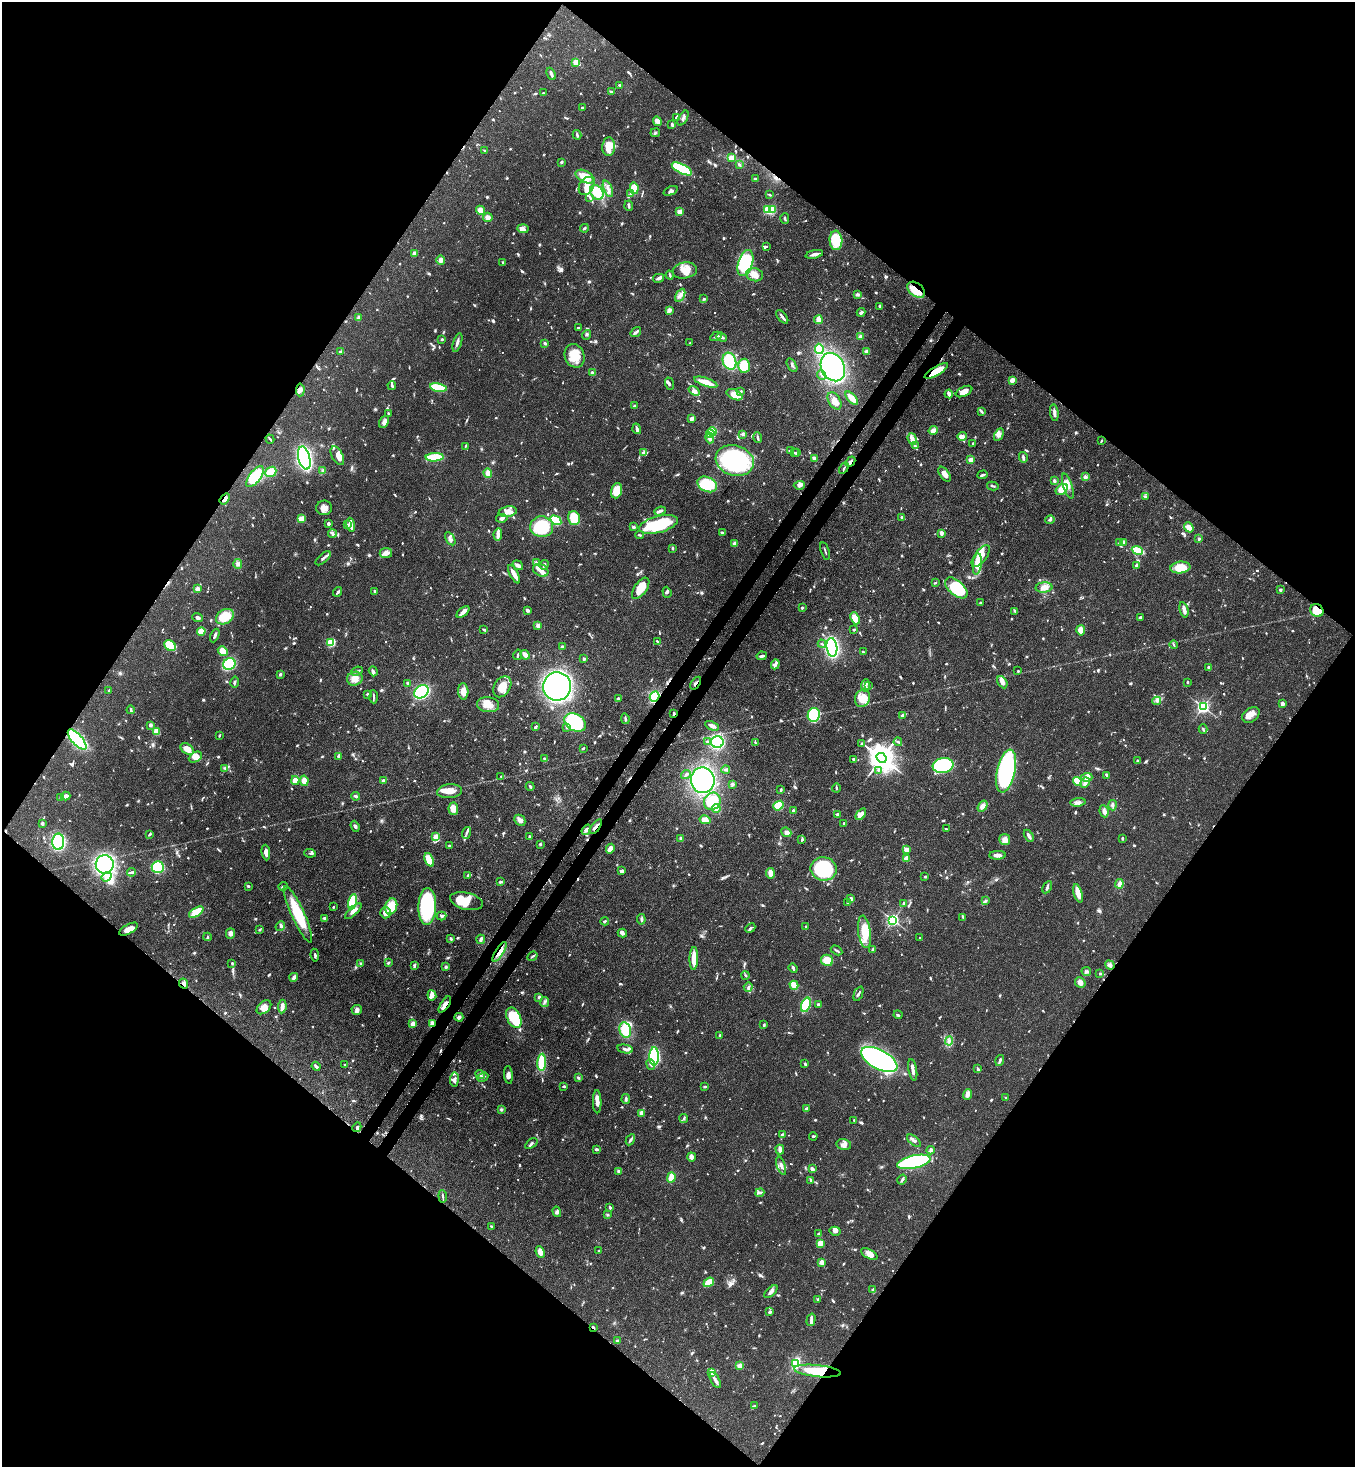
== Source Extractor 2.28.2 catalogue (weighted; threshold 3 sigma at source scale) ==
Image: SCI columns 364-5772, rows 60-5916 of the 5996 x 5974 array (HDU 1 of 3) = the unmasked area's bounding box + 8 px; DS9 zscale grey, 4 x 4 block average (1 PNG px = mean of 4 x 4 image px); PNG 1357 x 1469 px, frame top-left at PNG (2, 2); each listed source drawn as its Kron ellipse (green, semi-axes under 4 px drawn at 4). Shown black and unused: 51% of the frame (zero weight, under 3 of 4 exposures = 7% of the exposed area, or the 3 px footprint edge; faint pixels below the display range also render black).
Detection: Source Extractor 2.28.2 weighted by HDU 2 'WHT'. Background 0.0681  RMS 0.0035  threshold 0.0158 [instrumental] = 3 sigma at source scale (4.5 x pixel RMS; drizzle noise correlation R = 1.50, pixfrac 1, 0.05/0.05 arcsec/px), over >= 5 px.
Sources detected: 1268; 10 too faint to see at this stretch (4 x 4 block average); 5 inside a brighter object's white glare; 12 cosmic-ray / hot-pixel residue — neither listed nor drawn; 24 coinciding with a brighter row at this scale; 82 inside a brighter listed object's ellipse — not listed separately; of the other 1135, all 500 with FLUX_AUTO >= 2.56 (the completeness limit of this list) listed and drawn (635 fainter detections not listed), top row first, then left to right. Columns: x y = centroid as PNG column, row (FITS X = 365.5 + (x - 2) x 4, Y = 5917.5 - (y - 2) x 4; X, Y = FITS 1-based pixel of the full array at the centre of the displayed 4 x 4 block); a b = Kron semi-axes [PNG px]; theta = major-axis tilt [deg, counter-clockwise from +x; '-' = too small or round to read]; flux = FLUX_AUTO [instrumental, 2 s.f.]
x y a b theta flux
576 62 2 2 - 90
551 74 6 2 -66 8
620 85 3 2 - 3.9
611 92 3 2 - 3.9
543 93 2 2 - 3.8
582 108 2 2 - 4.1
676 117 3 2 - 2.7
683 118 8 3 60 6.4
657 121 5 4 - 15
672 125 4 2 - 5
655 133 5 2 - 3.1
577 135 5 2 - 3.7
609 147 9 6 87 39
485 151 3 2 - 3.1
731 158 4 4 - 19
561 162 3 2 - 3.8
739 165 3 2 - 3.6
682 169 11 4 -27 190
585 177 10 5 -26 35
755 179 4 2 - 4.1
586 186 10 7 59 21
634 188 6 4 -78 32
608 189 9 3 -67 9.1
670 191 7 3 23 6.3
597 192 8 6 -52 43
630 194 3 3 - 3.7
770 195 3 2 - 3
590 197 4 2 - 3.5
629 206 5 2 - 4.5
773 209 2 2 - 100
480 210 5 3 - 18
767 210 2 2 - 140
680 212 2 2 - 62
488 217 5 4 - 9.6
785 219 5 2 - 3.3
584 228 4 2 - 2.9
523 229 5 4 - 10
836 240 10 6 -86 73
766 246 2 2 - 3.3
414 253 2 2 - 16
814 254 9 3 12 8.9
441 260 5 4 - 8.9
503 262 2 2 - 3.1
745 263 13 7 73 200
685 270 12 8 10 32
670 275 4 2 - 3.7
755 275 8 6 -14 17
658 278 5 3 - 5.5
916 290 10 6 -39 38
857 294 4 3 - 4.3
680 295 7 3 61 8.8
704 299 3 2 - 3.8
880 307 3 2 - 3.1
669 310 4 3 - 7.7
861 312 4 3 - 5.1
782 317 8 2 -51 6.1
359 318 4 2 - 8.9
818 320 4 3 - 23
578 327 3 2 - 3
636 332 6 2 34 8.3
586 335 5 2 - 3.1
716 336 6 2 28 3.8
722 337 5 2 - 7.2
860 337 4 3 - 9.1
442 339 2 2 - 9.6
457 342 10 2 72 7.8
545 343 4 2 - 4.5
690 343 3 2 - 2.6
819 349 5 4 - 65
340 351 3 2 - 2.7
867 351 4 3 - 9.5
575 356 12 9 -67 39
729 361 8 6 -70 84
792 365 7 2 -58 4.8
744 366 7 6 - 63
833 367 15 11 -63 340
936 371 13 4 30 60
593 373 4 2 - 7.8
821 375 5 2 - 3
1012 380 3 3 - 15
706 382 12 3 -19 38
670 384 6 4 -68 4.7
392 386 4 2 - 4.6
438 387 8 3 -11 94
300 390 6 3 86 5.7
694 391 6 4 -38 6.7
741 392 4 3 - 4
964 392 9 4 26 16
949 394 4 2 - 10
734 395 8 5 -26 25
852 398 8 3 -47 40
834 401 9 5 -58 22
635 406 3 2 - 5.5
981 411 4 2 - 2.9
388 413 3 2 - 2.6
1054 413 8 3 -81 7.2
692 418 2 2 - 46
384 422 6 4 60 8.2
637 429 5 2 - 4.9
933 430 5 3 - 12
712 431 4 3 - 45
710 434 4 3 - 59
742 434 3 3 - 4.3
999 435 7 4 63 8.1
962 436 5 3 - 15
710 438 5 2 - 15
758 438 6 2 -76 5
270 439 4 2 - 2.8
912 439 6 3 -72 16
1101 441 3 2 - 2.6
973 444 2 2 - 3.3
465 446 2 2 - 2.7
915 446 3 3 - 3.9
790 451 4 3 - 3.1
794 452 2 2 - 2.9
643 453 4 2 - 4.3
797 453 3 3 - 2.9
337 456 10 5 -62 16
435 457 9 3 2 72
1023 457 5 2 - 5.1
304 458 12 6 -76 500
814 458 4 3 - 7.5
735 460 19 15 -16 260
970 460 2 2 - 50
850 462 6 2 47 6.3
844 468 6 2 59 2.9
323 470 4 3 - 3.1
271 472 6 4 41 41
488 473 5 4 - 12
945 474 8 4 -54 11
982 475 5 2 - 5
255 477 12 6 53 81
1086 477 3 2 - 3.3
1054 481 3 2 - 5.2
707 484 10 7 -25 81
799 485 5 3 - 6.3
993 486 5 2 - 3.3
1068 486 13 4 -73 19
1062 489 6 4 40 28
616 491 8 5 71 37
1146 497 4 3 - 3.4
225 499 6 3 53 13
324 508 8 7 - 14
660 511 6 2 20 7.9
508 512 9 5 10 15
901 517 3 2 - 3.4
502 518 6 3 9 5.8
574 518 7 6 - 58
301 519 2 2 - 79
556 520 6 4 -31 94
1050 520 5 3 - 3.9
328 524 2 2 - 10
658 524 20 8 14 150
347 525 3 3 - 4.8
351 525 7 2 -78 24
542 527 11 10 - 120
633 527 3 3 - 4.4
1189 527 5 3 - 20
722 533 4 2 - 5.9
941 533 3 2 - 8.8
332 534 4 2 - 4.3
498 534 6 4 81 8.2
640 535 4 2 - 3.3
450 539 7 3 -59 6.9
1199 539 3 2 - 3.8
1120 542 3 2 - 2.6
1124 542 2 2 - 10
734 544 4 3 - 7.7
672 548 3 2 - 3.1
1137 550 6 3 -21 79
825 551 9 2 -72 3.5
386 553 6 5 - 12
981 556 13 6 52 33
323 558 9 2 42 6
537 563 3 2 - 3.2
238 564 5 4 - 5.8
977 564 11 4 84 40
518 565 6 3 -36 8.4
544 565 5 2 - 5.8
1136 565 3 2 - 3.6
1180 567 10 5 7 46
541 570 8 6 -26 15
514 574 10 2 -61 23
935 583 2 2 - 3.4
1044 587 8 5 4 17
641 588 12 6 54 44
956 588 13 7 -41 120
197 589 4 3 - 7.5
1280 590 2 2 - 4.5
375 591 3 2 - 4.9
338 592 5 2 - 4.5
667 592 5 3 - 4
980 603 2 2 - 2.9
802 608 2 2 - 3.9
527 610 3 2 - 6.7
1184 610 8 2 -76 16
1317 610 7 6 - 52
1015 611 4 3 - 3.6
463 612 8 3 41 11
197 617 5 3 - 5.9
225 617 9 7 32 46
1140 617 4 2 - 4.4
855 618 6 3 -67 34
538 625 2 2 - 41
484 629 3 2 - 5
854 630 2 2 - 2.9
1081 630 5 3 - 30
201 631 4 3 - 31
215 635 7 2 66 5.7
657 641 3 2 - 3.1
331 643 4 4 - 38
822 644 4 2 - 3.1
1173 645 4 2 - 2.8
170 646 6 5 - 59
562 646 2 2 - 5
832 647 9 5 -83 360
223 651 5 4 - 20
863 652 3 2 - 4
518 655 5 2 - 3.3
525 655 5 3 - 15
762 656 5 2 - 6.2
584 659 3 3 - 3.2
229 664 6 5 - 110
775 664 5 3 - 11
1209 668 4 2 - 6.2
357 671 6 2 22 2.7
373 671 5 3 - 4.8
1018 671 2 2 - 3.3
280 674 3 3 - 2.8
355 679 8 7 - 20
235 682 5 2 - 3.3
1002 682 6 4 -62 12
1187 682 3 2 - 4
408 683 4 3 - 2.9
696 683 7 2 55 3.7
866 685 6 2 88 5
868 685 4 2 - 2.7
557 686 14 14 - 970
502 687 11 8 59 34
109 691 2 2 - 2.6
463 691 8 5 -87 19
421 692 8 6 35 300
367 694 2 2 - 3.2
374 697 6 2 -86 3.5
654 697 5 4 - 83
618 698 4 2 - 2.8
862 698 9 7 65 30
1157 701 4 3 - 5.1
1282 704 3 3 - 8.7
488 705 11 7 -6 28
1203 707 2 2 - 550
131 710 4 2 - 4.9
674 714 3 2 - 5
814 715 7 6 - 130
902 715 4 2 - 8.1
1251 715 9 6 35 15
625 719 5 2 - 5.2
575 723 11 8 -31 190
150 725 3 2 - 7.2
712 726 7 3 -23 13
535 727 3 2 - 4.7
566 728 3 3 - 2.8
1203 729 5 2 - 2.9
156 731 3 3 - 24
219 735 3 2 - 2.6
77 739 12 5 -48 240
707 742 3 3 - 2.9
717 742 6 6 - 170
898 742 4 2 - 2.9
755 743 3 2 - 3
862 743 3 2 - 3
583 748 3 2 - 2.9
187 749 7 5 -33 24
338 756 3 2 - 8.1
195 757 7 5 27 19
544 758 3 2 - 2.7
881 758 5 4 - 3700
853 759 2 2 - 3.9
1138 761 3 3 - 4
943 765 10 7 8 200
225 768 4 3 - 3.6
726 770 4 3 - 3.8
878 770 3 2 - 2.7
1006 771 22 9 78 410
686 775 5 2 - 4.3
1107 775 4 2 - 7.9
501 776 3 2 - 2.7
1087 777 6 4 2 18
703 780 13 12 - 260
295 781 4 3 - 33
304 781 5 4 - 18
383 781 2 2 - 27
1078 781 5 3 - 54
1085 783 5 3 - 12
732 784 4 3 - 4.4
530 786 4 2 - 4
836 788 4 2 - 2.7
781 790 3 2 - 3.8
449 791 12 7 5 26
66 796 4 3 - 8.2
355 796 4 3 - 4.1
61 797 4 3 - 3
712 801 9 8 - 75
1078 802 7 3 8 7.6
1112 805 5 3 - 5.5
778 806 5 4 - 44
983 806 6 4 55 11
716 808 4 3 - 5.2
453 809 6 4 -85 21
794 811 3 2 - 7.8
1104 811 6 4 -82 8.7
838 814 3 2 - 3.7
861 814 7 4 53 15
520 820 6 4 -45 10
705 820 5 4 - 12
42 823 3 3 - 4
844 823 3 2 - 3.1
355 826 6 3 -70 4.9
596 827 9 2 53 5.6
946 829 3 2 - 3.1
586 830 6 4 54 6.5
786 832 5 4 - 8.8
466 833 6 2 73 4.9
149 834 4 2 - 3.4
1029 836 6 2 -58 9.8
436 837 2 2 - 95
529 837 4 2 - 2.8
681 838 3 3 - 3.4
1122 838 2 2 - 3.4
802 840 4 2 - 2.6
1005 840 5 5 - 13
58 842 8 6 -89 210
540 844 3 3 - 2.8
449 845 2 2 - 5.3
610 849 5 4 - 13
906 849 4 3 - 9.4
266 852 8 3 -83 10
310 853 6 2 -8 3.9
998 855 8 3 2 12
907 858 3 3 - 19
429 860 7 4 -65 47
105 864 9 9 - 410
158 867 6 6 - 130
824 869 13 11 -11 190
622 871 4 3 - 5.9
132 872 4 2 - 3.4
770 873 5 3 - 17
468 876 4 2 - 2.8
106 877 5 4 - 10
925 877 4 3 - 2.7
500 882 3 2 - 5
1119 884 5 3 - 11
248 886 3 3 - 2.7
283 886 5 2 - 3.2
1047 887 7 3 60 5
1078 893 9 3 -72 35
851 899 3 3 - 7.8
466 901 16 8 -14 46
985 901 4 3 - 4
353 902 8 4 78 67
848 903 3 2 - 2.7
904 903 2 2 - 8.5
391 906 8 6 73 53
427 906 18 9 88 230
333 907 2 2 - 2.9
353 911 10 4 43 15
196 912 8 4 33 51
385 913 5 5 - 16
298 914 31 6 -65 92
442 916 5 3 - 4.5
963 917 3 2 - 2.8
324 918 4 3 - 3.7
641 919 5 2 - 4.9
893 920 2 2 - 550
605 921 4 2 - 3.3
280 926 5 2 - 3.5
806 927 2 2 - 3.2
750 928 5 2 - 4
128 929 10 4 28 16
260 930 3 2 - 2.8
864 932 16 6 -82 40
230 933 5 4 - 9.3
622 933 5 3 - 5.8
207 937 4 2 - 2.7
920 938 2 2 - 4
451 939 4 3 - 3.6
481 939 5 2 - 6.9
873 949 3 2 - 5.3
837 950 6 2 -30 2.7
500 952 11 4 58 19
315 955 6 2 -82 4.6
532 956 5 2 - 3.1
694 958 11 4 88 30
827 960 6 5 - 32
232 963 3 2 - 2.6
360 963 4 3 - 2.8
388 963 4 2 - 3
414 965 4 2 - 3.1
1110 965 5 3 - 5.8
446 967 3 3 - 3.2
793 968 5 2 - 5.2
1086 971 4 3 - 3.8
1100 973 2 2 - 9.9
745 975 4 2 - 2.6
294 977 4 3 - 7.9
1080 983 5 4 - 10
184 984 5 3 - 6.4
794 985 4 3 - 27
748 987 4 3 - 3.4
858 994 7 2 66 4.4
432 995 5 4 - 10
539 997 3 3 - 3.1
545 1002 5 3 - 4.5
445 1004 9 3 57 17
818 1004 2 2 - 19
806 1005 7 4 71 81
264 1007 8 5 40 19
282 1007 7 3 83 13
357 1010 5 5 - 6.3
898 1015 4 2 - 2.9
459 1017 4 3 - 6.3
514 1018 11 7 -64 130
412 1024 4 3 - 13
432 1024 4 2 - 14
764 1025 3 2 - 2.6
625 1030 8 5 -75 64
720 1036 4 2 - 3.6
949 1041 4 2 - 4.8
625 1049 8 2 -12 4.9
654 1056 9 5 89 250
879 1060 20 9 -28 520
1000 1060 6 2 71 6.1
542 1062 8 4 87 95
805 1064 3 2 - 3.3
345 1065 3 2 - 2.6
651 1065 5 3 - 5.8
316 1066 5 2 - 5.5
978 1069 3 2 - 4.4
913 1070 11 2 -80 12
480 1074 5 4 - 5.2
508 1075 9 3 -84 9.8
483 1077 6 2 27 6.2
578 1078 4 3 - 3.1
454 1080 7 3 83 9.3
564 1087 4 2 - 2.7
705 1087 3 2 - 3
967 1094 5 3 - 13
1006 1098 3 2 - 3.1
626 1099 5 3 - 3.9
597 1102 12 3 -89 14
807 1109 4 2 - 7.4
501 1110 4 3 - 3.1
641 1114 3 3 - 6.7
684 1118 4 2 - 3.5
854 1120 2 2 - 2.8
357 1127 5 2 - 3.1
782 1134 3 2 - 2.7
813 1136 4 2 - 3.4
630 1140 6 2 60 5.7
914 1141 8 3 -38 7.7
531 1144 7 2 36 4.2
844 1144 7 5 -14 10
596 1149 3 2 - 4.9
780 1149 5 3 - 8
931 1150 4 4 - 5.6
691 1157 4 4 - 7.8
914 1162 17 6 13 440
781 1166 9 3 -72 6.7
812 1169 3 3 - 7.6
619 1171 4 3 - 5.4
671 1177 5 2 - 39
811 1180 3 3 - 3.9
902 1180 5 2 - 5
760 1193 4 2 - 3.8
443 1196 6 2 -84 3.6
610 1207 3 2 - 3.9
557 1212 5 4 - 5.1
608 1215 3 3 - 2.6
491 1226 4 2 - 2.6
835 1231 5 4 - 9
819 1233 4 2 - 2.7
821 1243 2 2 - 31
599 1251 2 2 - 3.6
540 1252 6 4 -68 14
869 1254 9 4 -29 13
822 1262 4 3 - 11
709 1282 6 3 35 34
873 1289 3 2 - 2.8
771 1292 8 3 45 10
818 1299 3 3 - 3.3
770 1312 3 3 - 4.4
811 1320 6 3 73 4.7
593 1327 3 2 - 3.9
617 1341 3 2 - 6.1
796 1363 3 2 - 150
740 1365 4 3 - 9.2
817 1371 23 6 -6 100
712 1372 3 3 - 22
715 1380 9 2 -62 12
754 1406 3 3 - 3.3
Overlapping masked pixels (flux is a lower limit): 16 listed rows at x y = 916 290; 936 371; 850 462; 225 499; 1317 610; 696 683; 654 697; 674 714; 77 739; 596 827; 500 952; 184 984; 445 1004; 432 1024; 593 1327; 817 1371
Diffuse or blended objects may show on this block-average render without a row.